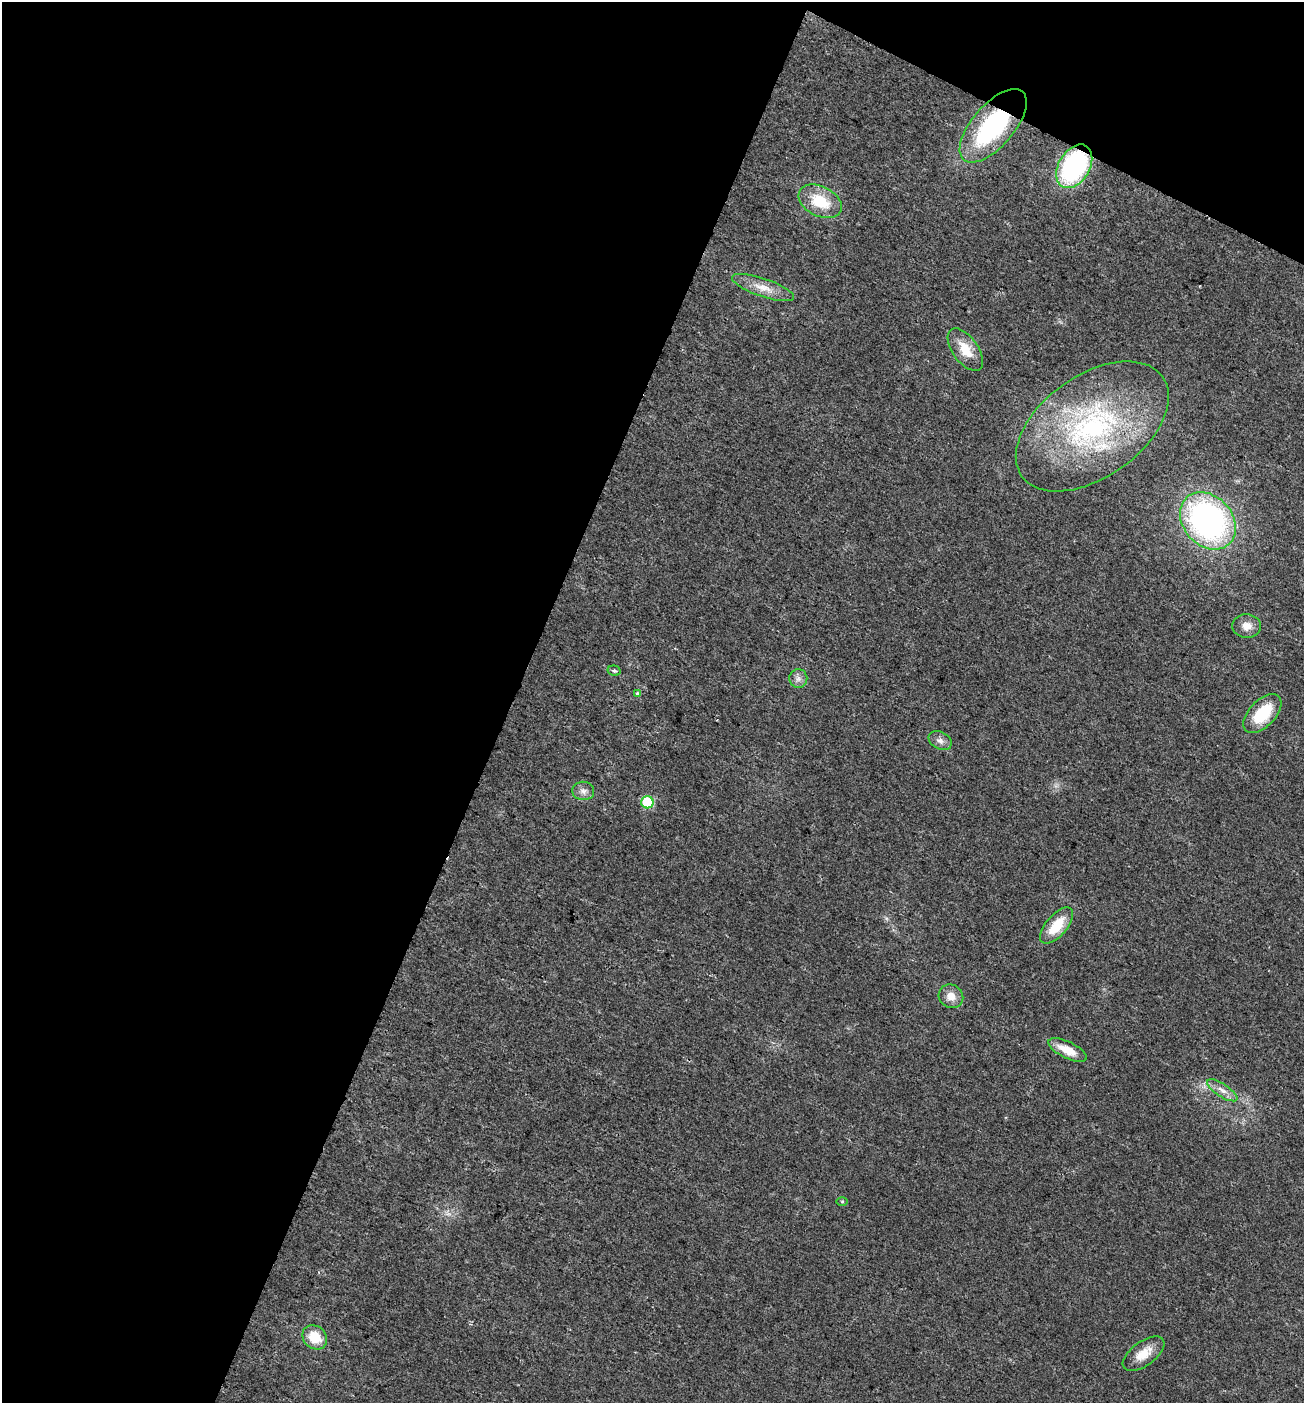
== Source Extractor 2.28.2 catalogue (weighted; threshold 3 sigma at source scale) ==
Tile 1 of 2 x 2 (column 1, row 1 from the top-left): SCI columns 162-1463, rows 1402-2802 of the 2922 x 2868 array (HDU 1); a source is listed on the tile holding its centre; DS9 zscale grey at full resolution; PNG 1306 x 1405 px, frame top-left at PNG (2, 2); each listed source drawn as its Kron ellipse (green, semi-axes under 4 px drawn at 4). Shown black and unused: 43% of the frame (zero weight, under 2 of 3 exposures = <1% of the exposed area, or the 3 px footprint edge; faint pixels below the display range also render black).
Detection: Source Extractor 2.28.2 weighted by HDU 2 'WHT'; one run over the whole footprint, this tile lists its part. Background 0.0253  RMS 0.0061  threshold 0.0274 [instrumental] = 3 sigma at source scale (4.5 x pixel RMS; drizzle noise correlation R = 1.50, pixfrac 1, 0.0396/0.0396 arcsec/px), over >= 5 px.
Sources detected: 22; all 22 listed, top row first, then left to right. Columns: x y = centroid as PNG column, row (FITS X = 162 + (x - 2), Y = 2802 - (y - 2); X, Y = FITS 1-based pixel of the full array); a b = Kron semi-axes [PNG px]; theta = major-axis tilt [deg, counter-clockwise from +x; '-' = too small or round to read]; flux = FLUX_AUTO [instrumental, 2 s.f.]
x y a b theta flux
993 126 45 21 49 83
1074 166 23 15 59 90
820 201 23 15 -26 21
763 288 32 9 -19 9.7
965 350 24 12 -54 12
1092 426 86 51 35 130
1208 521 31 24 -48 180
1247 626 14 12 -3 6.3
614 671 6 5 - 1.8
798 678 9 9 - 3.1
637 694 3 3 - 2.7
1262 714 24 13 46 26
940 740 12 8 -27 3.3
583 791 11 9 -7 3.6
647 802 6 6 - 37
1057 926 22 10 49 17
951 996 12 11 - 6.4
1068 1050 21 8 -26 12
1222 1090 17 6 -33 4.7
842 1201 5 3 - 0.67
315 1337 13 11 -42 15
1144 1354 24 12 37 10
Overlapping masked pixels (flux is a lower limit): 2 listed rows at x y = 993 126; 1074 166